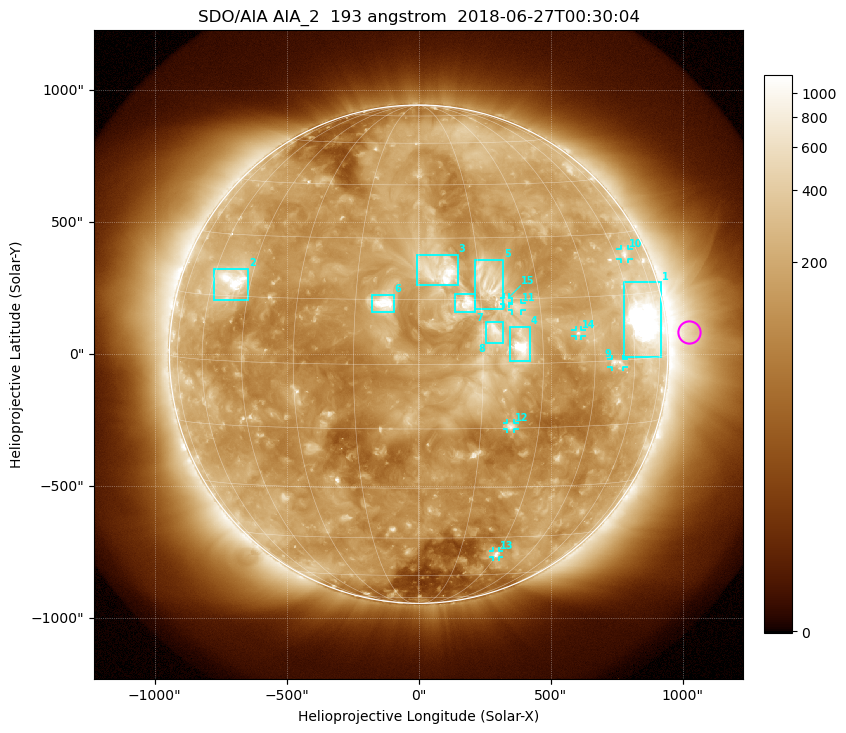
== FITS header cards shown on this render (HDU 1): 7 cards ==
TELESCOP= 'SDO/AIA'
INSTRUME= 'AIA_2'
WAVELNTH=                  193
WAVEUNIT= 'angstrom'
DATE-OBS= '2018-06-27T00:30:04.84'
CTYPE1  = 'HPLN-TAN'
CTYPE2  = 'HPLT-TAN'

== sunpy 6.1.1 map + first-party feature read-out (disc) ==
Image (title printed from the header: SDO/AIA AIA_2  193 angstrom  2018-06-27T00:30:04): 1024 x 1024 px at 2.4 arcsec/px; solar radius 944 arcsec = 393 px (full disc in frame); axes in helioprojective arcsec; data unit not stated in the header (colour bar unlabelled)
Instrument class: DISC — disc imager (sunpy class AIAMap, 193 A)
Bright regions (active regions / flare kernels): reference = the median radial profile (limb darkening/brightening removed); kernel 9 px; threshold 5 sigma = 303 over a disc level ~156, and >= 1.15x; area >= 12 px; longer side >= 9 px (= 22 arcsec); searched inside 0.97 R_sun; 15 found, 15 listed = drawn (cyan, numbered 1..; 7 of them under ~33 arcsec drawn as corner ticks so the feature stays visible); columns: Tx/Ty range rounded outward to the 5 arcsec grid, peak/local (2 s.f.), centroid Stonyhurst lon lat
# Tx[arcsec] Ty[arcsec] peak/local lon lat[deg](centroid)
1 775..920 -15..275 23 +66 +9
2 -775..-645 205..325 9.8 -52 +19
3 -5..150 260..380 8.9 +5 +22
4 345..425 -30..105 13 +24 +4
5 210..325 170..360 5.8 +17 +18
6 -175..-90 160..225 7.7 -8 +14
7 140..215 160..230 5 +11 +14
8 255..320 40..125 5 +18 +7
9 730..775 -50..-20 4.3 +53 -1
10 765..795 360..400 4.1 +65 +25
11 355..390 165..195 3.6 +24 +13
12 335..365 -285..-260 4.5 +22 -15
13 280..305 -770..-745 4.2 +30 -51
14 595..620 70..90 4.6 +40 +7
15 325..340 190..215 3.4 +21 +14
Off-limb structures (1.02-1.3 R_sun): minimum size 162 px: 3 found; the strongest spans PA ~235..300 deg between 1.02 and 1.3 R_sun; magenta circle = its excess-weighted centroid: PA ~275 deg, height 1.09 R_sun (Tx ~1025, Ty ~85 arcsec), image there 3.8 x the reference